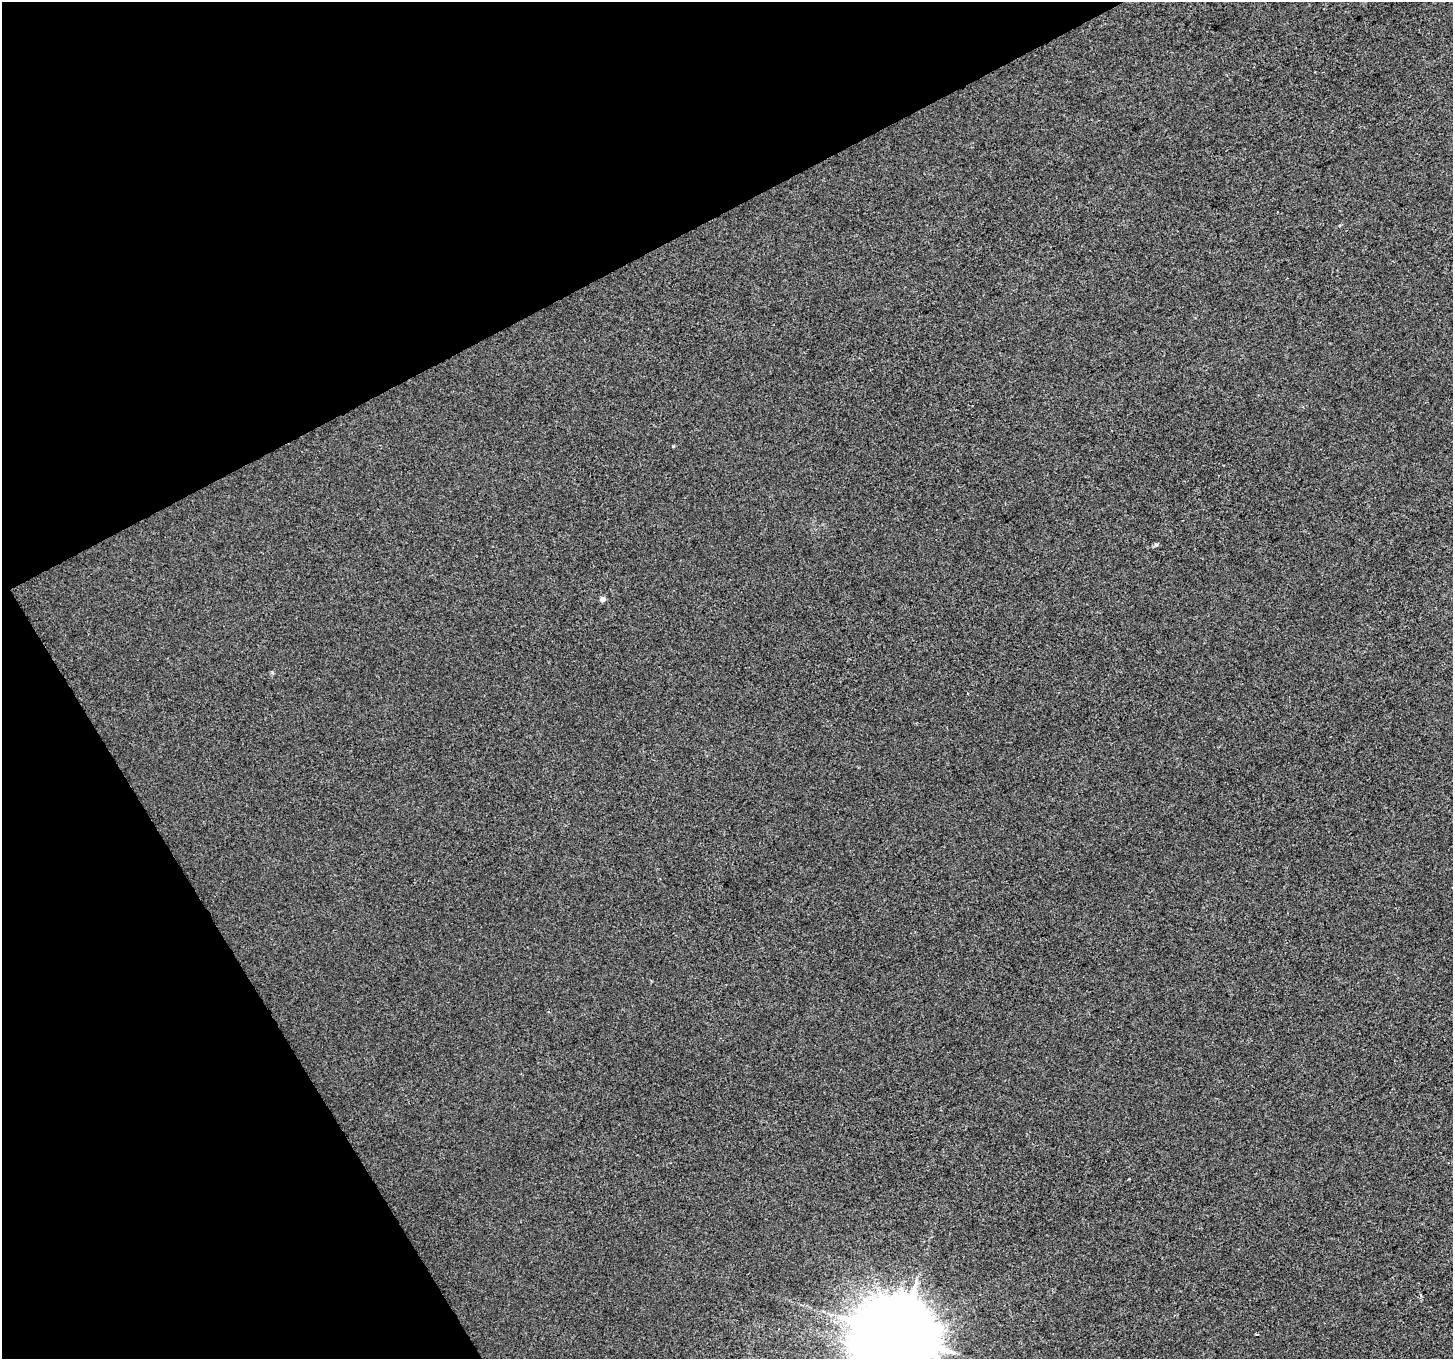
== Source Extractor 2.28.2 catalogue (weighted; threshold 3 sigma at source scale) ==
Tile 5 of 4 x 4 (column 1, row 2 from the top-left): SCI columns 3-1453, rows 2880-4236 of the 5807 x 5697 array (HDU 1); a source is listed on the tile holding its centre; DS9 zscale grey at full resolution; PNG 1455 x 1361 px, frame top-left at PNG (2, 2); no overlay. Shown black and unused: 26% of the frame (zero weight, under 2 of 3 exposures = <1% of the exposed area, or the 3 px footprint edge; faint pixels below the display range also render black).
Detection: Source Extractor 2.28.2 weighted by HDU 2 'WHT'; one run over the whole footprint, this tile lists its part. Background -2.33e-04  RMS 0.0055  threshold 0.0249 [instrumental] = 3 sigma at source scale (4.5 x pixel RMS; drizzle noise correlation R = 1.50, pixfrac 1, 0.0396/0.0396 arcsec/px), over >= 5 px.
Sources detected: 7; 1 inside a brighter object's white glare — not listed; the other 6 listed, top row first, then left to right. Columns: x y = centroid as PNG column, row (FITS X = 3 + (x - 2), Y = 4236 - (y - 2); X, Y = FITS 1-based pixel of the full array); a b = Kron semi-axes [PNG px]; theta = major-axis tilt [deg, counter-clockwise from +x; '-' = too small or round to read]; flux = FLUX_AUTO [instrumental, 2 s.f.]
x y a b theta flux
673 446 3 3 - 1.1
1156 545 5 5 - 0.96
603 599 5 4 - 3.2
968 693 2 2 - 0.57
1257 1334 3 2 - 0.66
899 1335 25 18 -9 7200
Isophote crosses this tile's border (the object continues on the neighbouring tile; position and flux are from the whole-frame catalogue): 1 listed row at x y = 899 1335